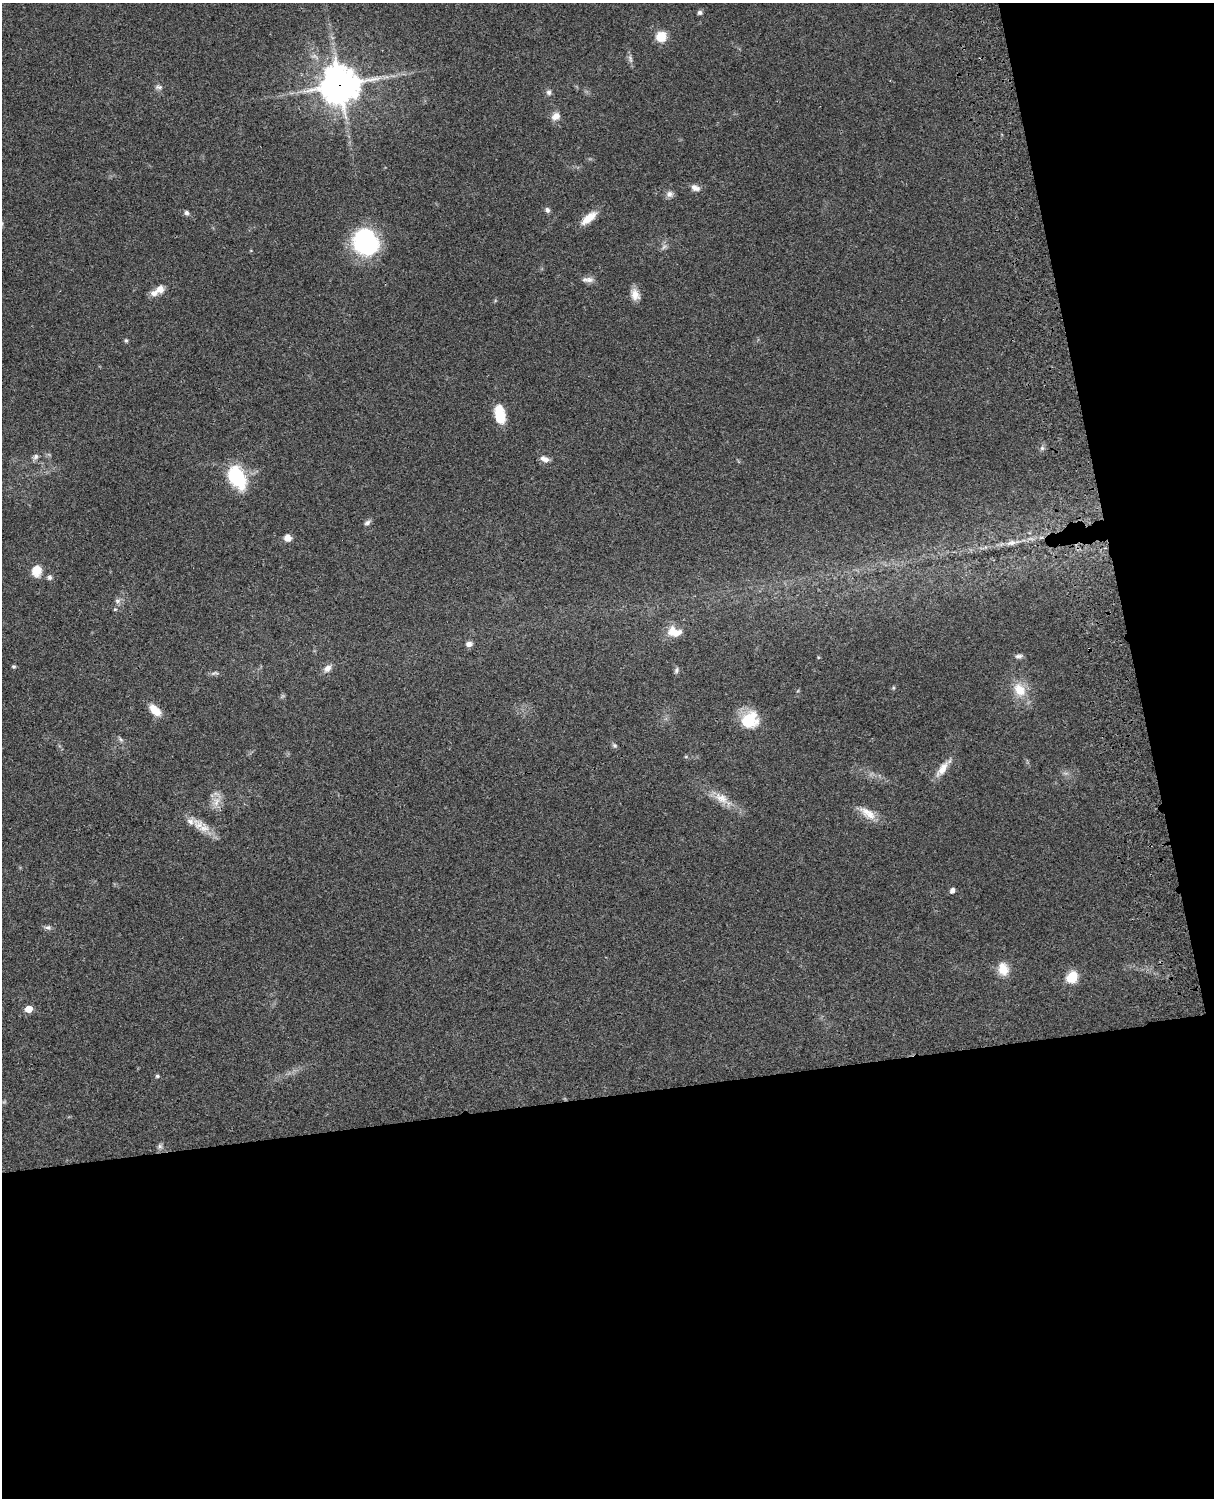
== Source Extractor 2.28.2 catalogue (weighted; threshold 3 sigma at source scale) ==
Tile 12 of 4 x 3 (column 4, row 3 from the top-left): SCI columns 3759-4970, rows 277-1772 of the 5089 x 4928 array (HDU 1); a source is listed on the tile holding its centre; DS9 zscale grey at full resolution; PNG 1216 x 1500 px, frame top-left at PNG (2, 3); no overlay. Shown black and unused: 33% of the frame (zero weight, under 3 of 4 exposures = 6% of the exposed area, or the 3 px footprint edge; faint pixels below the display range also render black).
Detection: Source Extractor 2.28.2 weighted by HDU 2 'WHT'; one run over the whole footprint, this tile lists its part. Background 0.0756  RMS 0.0057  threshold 0.0259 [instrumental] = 3 sigma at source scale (4.5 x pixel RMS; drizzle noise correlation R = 1.50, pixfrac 1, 0.05/0.05 arcsec/px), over >= 5 px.
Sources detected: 61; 1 too faint to see at this stretch — not listed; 4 inside a brighter listed object's ellipse — not listed separately; the other 56 listed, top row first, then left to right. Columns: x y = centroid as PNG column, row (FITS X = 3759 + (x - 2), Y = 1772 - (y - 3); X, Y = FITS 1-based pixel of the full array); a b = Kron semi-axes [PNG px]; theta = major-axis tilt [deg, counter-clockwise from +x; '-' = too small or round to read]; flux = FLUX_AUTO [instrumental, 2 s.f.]
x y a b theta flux
700 12 6 5 - 1.4
661 37 9 9 - 11
340 85 13 12 - 1300
159 87 10 6 -2 1.8
549 92 7 7 - 1.7
556 116 11 8 41 4.2
695 188 12 8 -22 3.1
670 194 9 9 - 2.5
547 210 7 6 - 1.6
186 213 7 6 - 1.5
589 218 23 9 39 8.1
365 242 26 24 -53 61
664 247 8 5 32 1.6
588 280 16 6 0 2.8
160 289 11 9 38 4.7
635 295 14 10 -71 5
126 341 6 4 -74 0.89
500 414 22 12 -79 12
1042 448 6 5 - 1.2
35 457 10 6 58 1.8
544 459 12 6 -22 3.1
237 477 27 17 -63 31
367 522 9 6 32 1.7
288 538 7 7 - 4
1012 543 12 7 5 2.8
37 571 13 11 80 7.8
50 577 7 7 - 1.5
117 601 8 6 -1 1.9
115 609 5 4 - 0.69
672 631 15 14 - 7.3
469 644 8 6 1 2.6
1018 656 10 6 6 1.8
14 667 5 5 - 0.87
327 668 11 8 41 3.4
676 670 8 5 62 1.3
214 673 12 5 14 1.5
893 688 5 5 - 0.69
1020 690 20 14 -57 12
155 710 17 9 -45 7.5
749 719 18 16 37 21
121 740 8 4 -58 1.1
614 746 7 6 - 1.1
686 757 6 4 0 0.61
943 768 28 8 52 6.9
721 798 26 12 -33 9.3
216 801 15 10 71 5.5
866 811 22 11 -17 6.9
190 821 20 8 -5 4
204 828 16 10 3 5.3
952 890 5 5 - 2.6
48 927 10 6 -8 1.7
1003 969 17 13 -74 8.2
1072 977 7 6 - 36
29 1009 5 5 - 8.8
157 1076 5 4 - 0.84
160 1146 6 6 - 1.5
Overlapping masked pixels (flux is a lower limit): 1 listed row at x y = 340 85